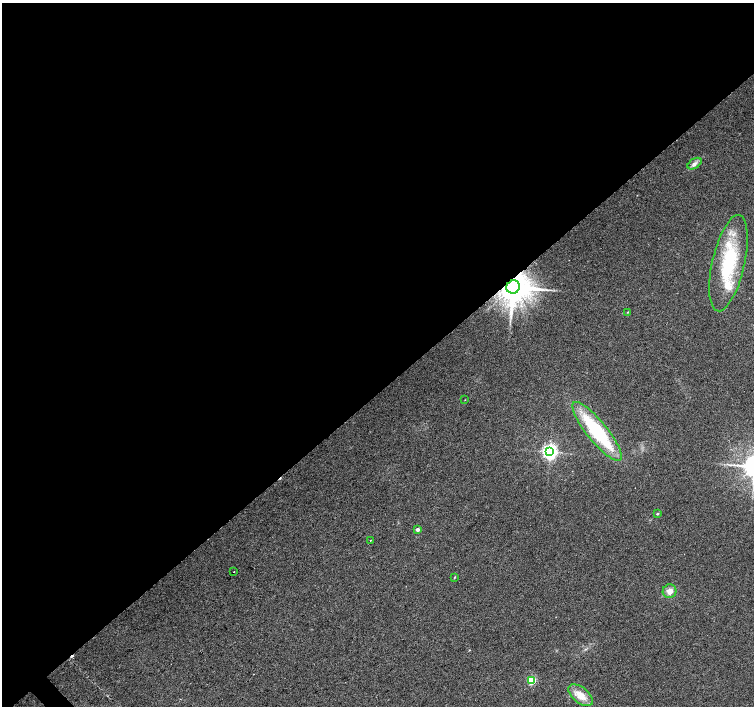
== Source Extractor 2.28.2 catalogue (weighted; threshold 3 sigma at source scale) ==
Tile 2 of 4 x 4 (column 2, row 1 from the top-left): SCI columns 1507-3010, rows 4435-5841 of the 6018 x 5989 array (HDU 1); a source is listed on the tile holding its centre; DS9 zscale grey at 2 x 2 block average (1 PNG px = mean of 2 x 2 image px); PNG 756 x 708 px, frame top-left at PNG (2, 3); each listed source drawn as its Kron ellipse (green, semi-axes under 4 px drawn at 4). Shown black and unused: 56% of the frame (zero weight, under 2 of 3 exposures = <1% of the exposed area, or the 3 px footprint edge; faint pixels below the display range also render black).
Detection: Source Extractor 2.28.2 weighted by HDU 2 'WHT'; one run over the whole footprint, this tile lists its part. Background 0.0386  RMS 0.0086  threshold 0.0389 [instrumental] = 3 sigma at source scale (4.5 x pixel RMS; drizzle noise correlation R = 1.50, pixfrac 1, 0.0396/0.0396 arcsec/px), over >= 5 px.
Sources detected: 19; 2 cosmic-ray / hot-pixel residue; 1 long thin detection or spike segment (spike, bleed or trail) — neither listed nor drawn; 1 inside a brighter listed object's ellipse — not listed separately; the other 15 listed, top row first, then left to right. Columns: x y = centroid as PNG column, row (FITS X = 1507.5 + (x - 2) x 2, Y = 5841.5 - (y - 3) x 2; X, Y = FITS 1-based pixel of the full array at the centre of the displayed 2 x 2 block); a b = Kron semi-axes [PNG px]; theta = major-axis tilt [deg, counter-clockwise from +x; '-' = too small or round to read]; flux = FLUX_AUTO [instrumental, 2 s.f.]
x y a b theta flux
694 164 8 4 35 7.5
728 263 49 16 77 150
513 287 7 6 - 6100
628 312 3 2 - 1.3
465 400 2 2 - 0.59
597 431 37 10 -51 170
550 452 4 4 - 800
657 514 2 2 - 3
417 529 2 2 - 9.3
370 540 2 2 - 1.4
234 572 2 2 - 1.2
455 577 3 2 - 1.2
669 591 7 6 - 14
532 680 3 3 - 150
581 695 14 7 -39 26
Overlapping masked pixels (flux is a lower limit): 1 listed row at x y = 513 287
Diffuse or blended objects may show on this block-average render without a row.